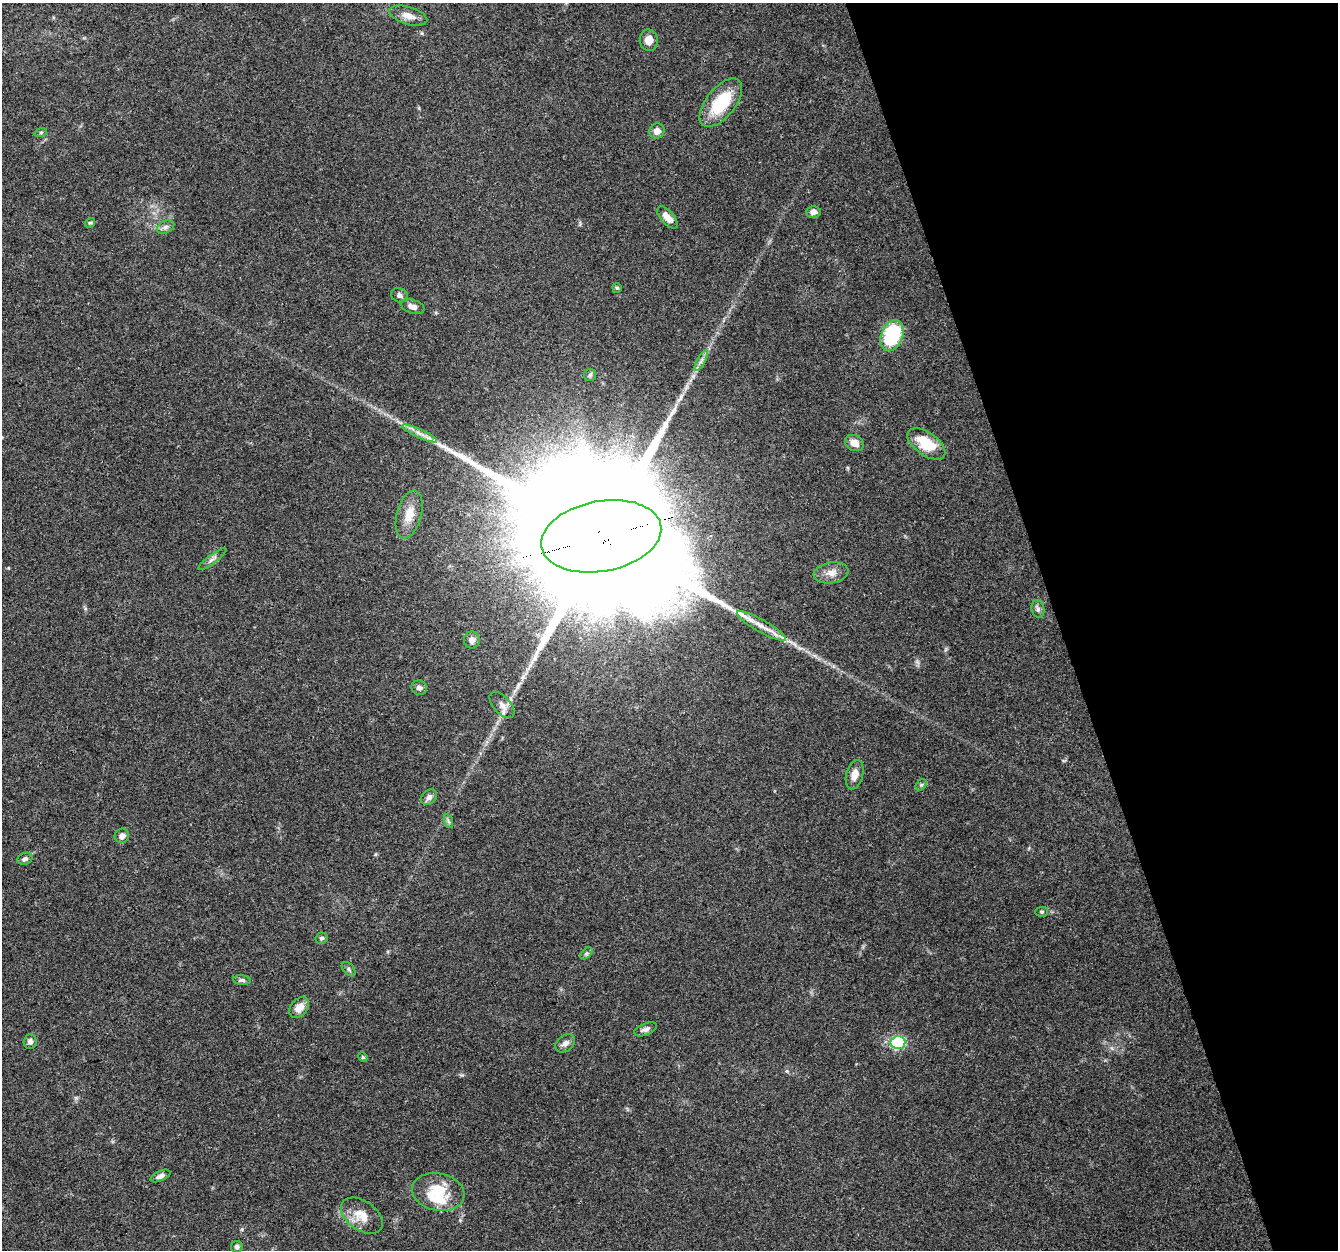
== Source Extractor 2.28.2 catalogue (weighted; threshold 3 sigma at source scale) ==
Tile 12 of 4 x 4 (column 4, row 3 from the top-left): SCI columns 4010-5345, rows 1365-2612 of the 5345 x 5167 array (HDU 1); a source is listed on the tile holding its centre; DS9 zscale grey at full resolution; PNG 1340 x 1252 px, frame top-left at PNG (2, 3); each listed source drawn as its Kron ellipse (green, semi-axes under 4 px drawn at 4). Shown black and unused: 21% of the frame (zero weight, under 3 of 4 exposures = <1% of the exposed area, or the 3 px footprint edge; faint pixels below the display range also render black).
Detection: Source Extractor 2.28.2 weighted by HDU 2 'WHT'; one run over the whole footprint, this tile lists its part. Background 0.0694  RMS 0.005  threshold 0.0225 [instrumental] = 3 sigma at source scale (4.5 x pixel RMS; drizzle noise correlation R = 1.50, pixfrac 1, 0.0396/0.0396 arcsec/px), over >= 5 px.
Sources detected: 49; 1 inside a brighter object's white glare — neither listed nor drawn; the other 48 listed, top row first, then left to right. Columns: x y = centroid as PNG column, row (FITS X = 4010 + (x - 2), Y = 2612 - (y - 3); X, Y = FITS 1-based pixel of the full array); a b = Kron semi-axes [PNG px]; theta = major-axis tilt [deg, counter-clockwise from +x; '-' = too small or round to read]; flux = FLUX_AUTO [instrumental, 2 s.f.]
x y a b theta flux
408 16 19 8 -17 4.7
649 40 11 9 -88 4.2
721 103 29 14 51 24
657 131 8 7 - 3.3
41 132 6 4 19 0.69
813 212 7 6 - 2.7
667 217 13 6 -49 4.7
90 223 5 4 - 0.75
166 227 9 6 27 1.7
617 288 5 4 - 0.72
399 295 8 7 - 1.8
413 307 12 7 -19 2.4
892 335 16 11 69 40
701 361 11 3 61 1.7
590 375 6 6 - 1
420 433 19 4 -25 3.3
854 443 10 7 -29 4.6
926 444 22 11 -36 16
409 514 24 12 75 8.2
601 536 61 35 10 49000
212 559 17 4 37 2
831 573 18 10 9 4.5
1038 609 9 6 -75 1.5
761 626 27 6 -29 6.1
472 640 8 8 - 2.8
419 688 8 7 - 2
502 705 16 8 -47 3.5
855 775 15 8 75 4.5
921 785 6 5 - 0.89
429 797 9 6 43 2.2
448 821 7 4 -71 0.89
122 836 7 7 - 2.6
25 859 8 6 19 1.5
1042 912 6 5 - 0.79
322 938 6 6 - 1.1
586 953 7 4 45 0.99
349 969 8 5 -47 1
242 980 9 5 -5 1.2
299 1008 11 8 52 5.1
646 1029 12 5 22 1.9
30 1042 7 6 - 1.8
565 1043 11 7 38 2.5
898 1043 7 6 - 41
363 1057 5 4 - 0.68
160 1176 10 5 24 1.9
438 1192 26 18 -12 18
362 1216 23 14 -36 8.8
237 1247 6 6 - 1.3
Overlapping masked pixels (flux is a lower limit): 1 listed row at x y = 601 536